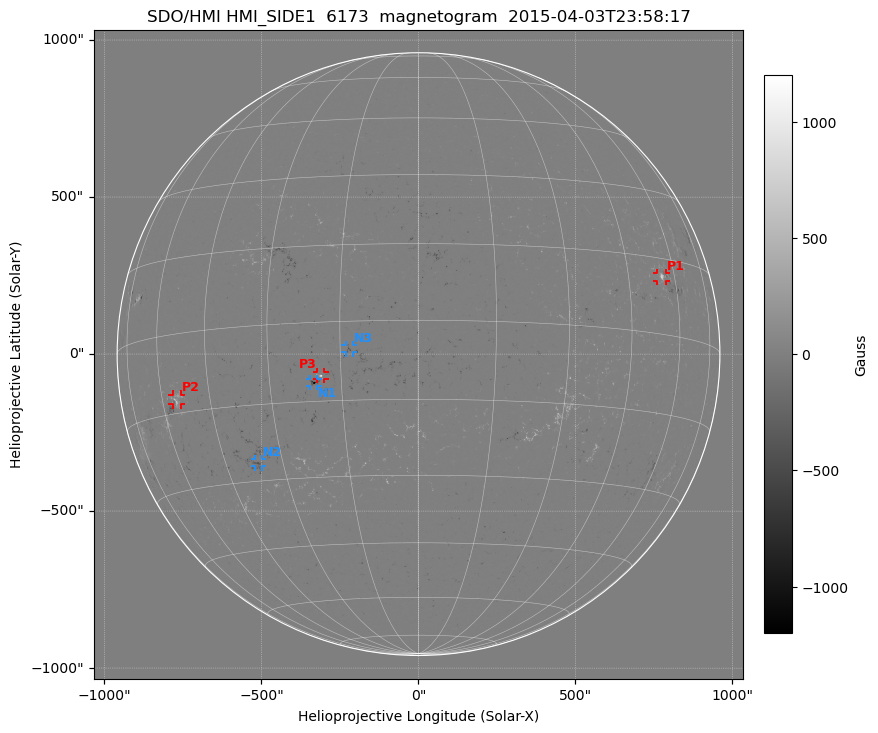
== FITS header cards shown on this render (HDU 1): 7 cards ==
TELESCOP= 'SDO/HMI'
INSTRUME= 'HMI_SIDE1'
WAVELNTH= 6173.0
DATE-OBS= '2015-04-03T23:58:17.40'
CTYPE1  = 'HPLN-TAN'
CTYPE2  = 'HPLT-TAN'
BUNIT   = 'Gauss'

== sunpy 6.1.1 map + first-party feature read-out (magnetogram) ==
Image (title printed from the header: SDO/HMI HMI_SIDE1  6173  magnetogram  2015-04-03T23:58:17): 1024 x 1024 px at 2.02 arcsec/px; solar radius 960 arcsec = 476 px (full disc in frame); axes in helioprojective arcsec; data unit Gauss (BUNIT, on the colour bar)
Off-disc pixels are blank (NaN) in the file (32% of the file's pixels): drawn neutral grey
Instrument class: MAGNETOGRAM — CONTENT/DPC_OBSR says magnetogram
Display: grey scale clipped to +-1200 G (the 99.5th-percentile rule alone would give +-155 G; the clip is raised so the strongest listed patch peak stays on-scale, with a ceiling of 1500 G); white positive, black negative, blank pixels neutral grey
Flux patches: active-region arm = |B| over 17 px >= 100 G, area >= 71 px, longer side >= 11 px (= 22 arcsec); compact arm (3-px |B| >= 300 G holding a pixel >= 400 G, >= 4 px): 6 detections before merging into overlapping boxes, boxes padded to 11 px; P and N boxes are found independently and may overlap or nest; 3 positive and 3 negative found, all listed = drawn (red P1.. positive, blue N1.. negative; 6 of them under ~28 arcsec drawn as corner ticks so the feature stays visible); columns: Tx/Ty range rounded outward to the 5 arcsec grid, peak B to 10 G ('>+1200(sat)' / '<-1200(sat)' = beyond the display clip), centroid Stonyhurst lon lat
Positive patches:
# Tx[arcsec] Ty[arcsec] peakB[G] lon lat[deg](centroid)
P1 760..790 235..260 +810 +55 +11
P2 -785..-755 -160..-130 +620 -55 -12
P3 -325..-300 -80..-55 +1020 -19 -10
Negative patches:
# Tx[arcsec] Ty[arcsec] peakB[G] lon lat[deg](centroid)
N1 -345..-320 -105..-75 -1170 -21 -11
N2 -520..-495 -360..-335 -550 -36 -26
N3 -235..-210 5..30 -880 -13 -5
Bipolar pairs (each listed P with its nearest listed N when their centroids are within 0.25 R_sun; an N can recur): P3-N1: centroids ~25 arcsec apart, P3 is north-west of N1